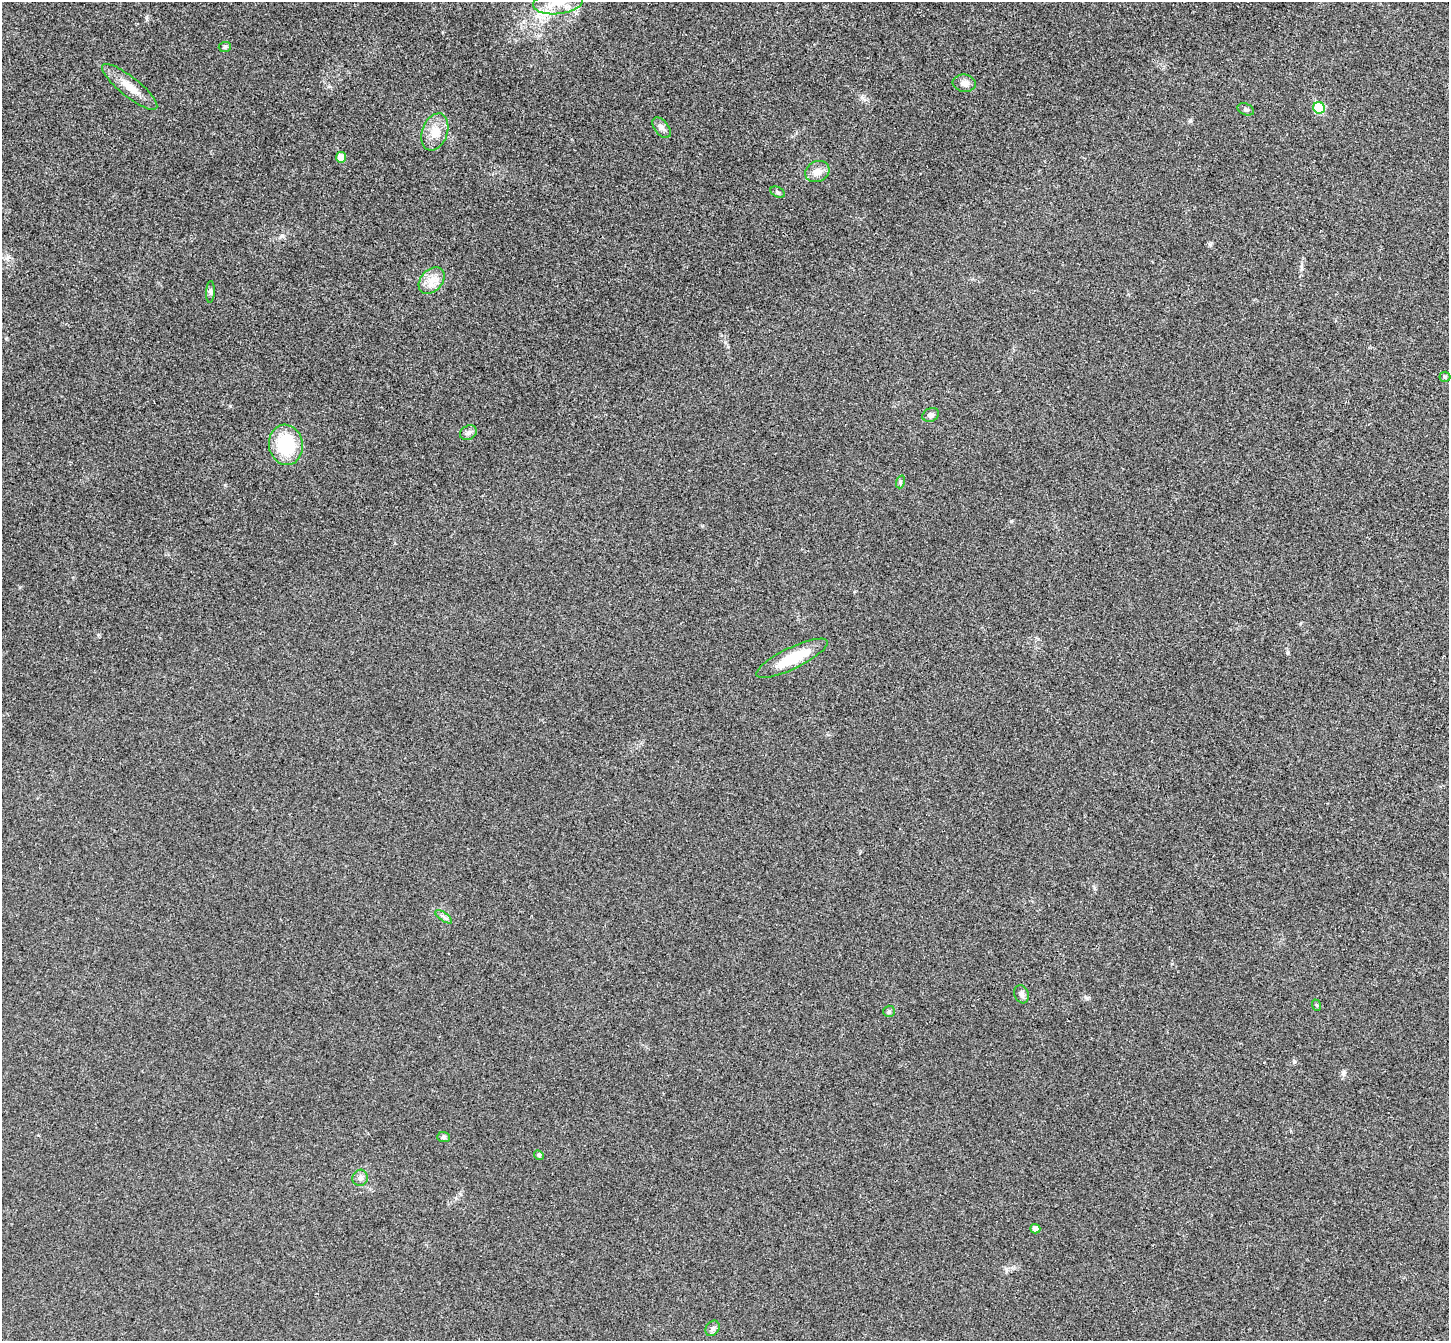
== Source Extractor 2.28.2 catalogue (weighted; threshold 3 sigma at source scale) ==
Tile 10 of 4 x 4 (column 2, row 3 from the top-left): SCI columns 1499-2945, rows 1530-2868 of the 5894 x 5870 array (HDU 1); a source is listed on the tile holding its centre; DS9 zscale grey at full resolution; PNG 1451 x 1343 px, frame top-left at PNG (2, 2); each listed source drawn as its Kron ellipse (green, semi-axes under 4 px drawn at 4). Shown black and unused: <1% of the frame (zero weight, under 3 of 4 exposures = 6% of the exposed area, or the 3 px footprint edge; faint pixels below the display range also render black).
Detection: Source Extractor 2.28.2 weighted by HDU 2 'WHT'; one run over the whole footprint, this tile lists its part. Background 0.0249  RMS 0.0047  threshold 0.0209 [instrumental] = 3 sigma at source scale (4.5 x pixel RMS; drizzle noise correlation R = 1.50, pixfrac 1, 0.05/0.05 arcsec/px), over >= 5 px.
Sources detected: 29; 1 inside a brighter listed object's ellipse — not listed separately; the other 28 listed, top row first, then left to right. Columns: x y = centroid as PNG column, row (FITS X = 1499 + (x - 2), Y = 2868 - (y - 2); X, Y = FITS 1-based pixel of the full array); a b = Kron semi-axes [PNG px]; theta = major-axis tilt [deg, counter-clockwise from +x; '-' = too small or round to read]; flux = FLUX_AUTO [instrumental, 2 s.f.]
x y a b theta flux
558 2 25 12 7 8.9
225 47 6 5 - 0.82
964 83 11 8 -7 2.8
130 87 34 9 -39 7.2
1319 108 6 5 - 17
1246 109 9 5 -22 1
662 128 12 7 -51 1.8
435 132 19 12 70 6.6
341 157 5 5 - 5.8
817 172 12 10 26 3.8
778 192 7 5 -27 0.87
432 281 15 10 48 5.3
210 292 11 4 88 1
1445 377 5 5 - 0.72
931 415 8 6 23 1.4
468 433 9 7 30 1.5
286 445 20 17 -82 25
900 482 6 4 72 0.68
792 658 39 10 26 15
444 917 10 4 -35 1.2
1022 994 9 7 -70 1.5
1316 1005 6 3 -71 0.5
889 1011 6 5 - 0.72
443 1137 6 5 - 0.94
539 1155 5 4 - 0.69
360 1178 8 7 - 1.8
1035 1229 5 4 - 2.7
712 1328 8 6 56 1.4
Isophote crosses this tile's border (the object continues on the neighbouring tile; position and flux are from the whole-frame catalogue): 1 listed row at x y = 558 2
Unlisted compact peaks at least as high as the median listed source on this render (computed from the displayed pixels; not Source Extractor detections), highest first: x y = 1011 521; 1190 121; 1343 1073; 1210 244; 862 98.